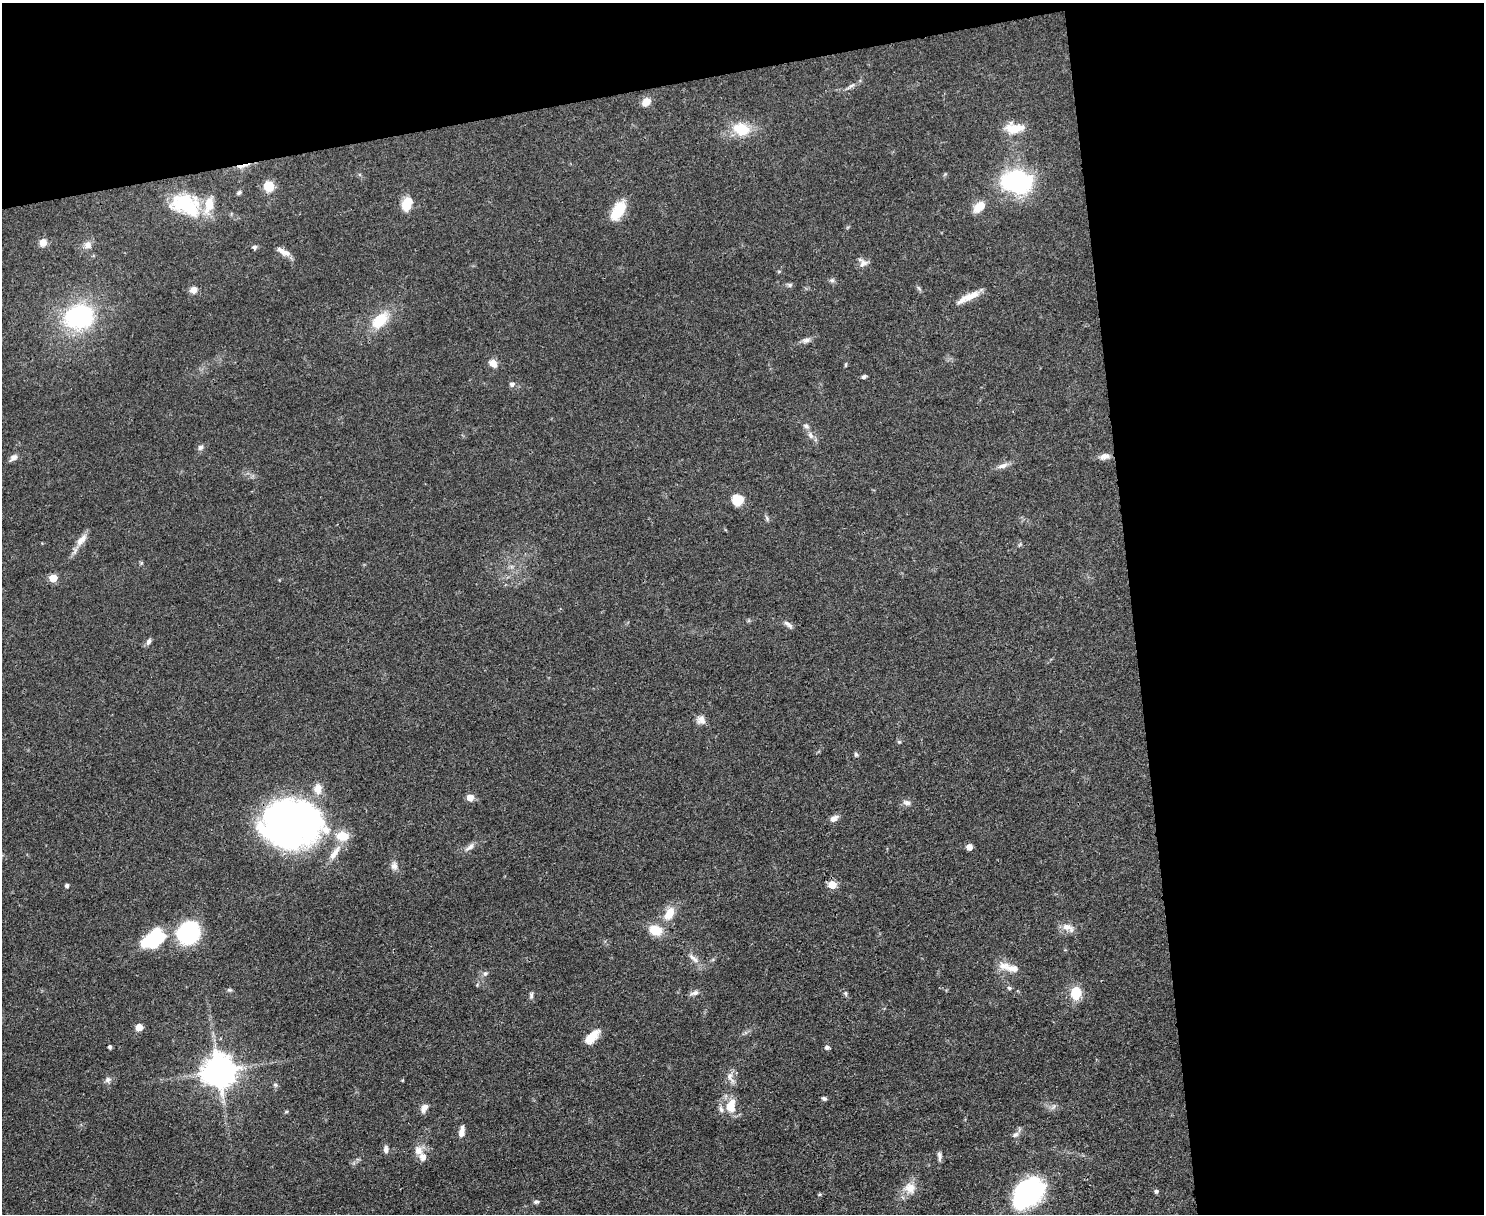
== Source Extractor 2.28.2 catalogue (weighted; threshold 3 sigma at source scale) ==
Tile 3 of 3 x 4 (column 3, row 1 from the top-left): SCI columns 3100-4581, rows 3638-4849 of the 4832 x 4849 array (HDU 1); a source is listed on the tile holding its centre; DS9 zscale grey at full resolution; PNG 1486 x 1216 px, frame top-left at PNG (2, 3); no overlay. Shown black and unused: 30% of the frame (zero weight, under 3 of 4 exposures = <1% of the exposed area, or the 3 px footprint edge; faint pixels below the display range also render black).
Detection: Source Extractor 2.28.2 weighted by HDU 2 'WHT'; one run over the whole footprint, this tile lists its part. Background 0.0514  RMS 0.0049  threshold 0.022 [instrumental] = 3 sigma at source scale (4.5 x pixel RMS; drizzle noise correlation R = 1.50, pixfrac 1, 0.05/0.05 arcsec/px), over >= 5 px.
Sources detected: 97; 2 inside a brighter object's white glare — not listed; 9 inside a brighter listed object's ellipse — not listed separately; the other 86 listed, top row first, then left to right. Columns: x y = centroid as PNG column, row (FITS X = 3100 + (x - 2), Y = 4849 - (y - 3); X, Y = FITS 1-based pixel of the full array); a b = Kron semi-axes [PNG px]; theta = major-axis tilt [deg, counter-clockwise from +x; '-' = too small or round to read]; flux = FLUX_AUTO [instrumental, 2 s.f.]
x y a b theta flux
851 86 17 3 33 1.9
646 102 9 7 41 5.3
1015 128 23 12 1 9.5
741 129 16 11 -15 16
242 166 19 4 11 3
1016 182 22 16 -2 82
269 186 10 9 - 8.9
239 192 7 5 56 0.98
186 201 42 20 14 24
407 204 15 9 73 9.4
979 207 17 10 41 6.4
618 210 21 11 57 14
43 243 9 8 - 3.7
88 245 11 9 20 2.9
254 247 7 6 - 1
283 251 19 6 -28 3.7
863 263 13 9 35 2.8
832 280 7 7 - 1.2
789 285 7 6 - 1.1
193 290 8 7 - 3.1
971 296 24 8 26 6
79 317 28 23 16 60
380 320 20 12 44 15
806 340 12 7 13 2.1
493 363 12 8 -41 3.5
846 365 7 3 81 0.59
864 377 6 5 - 1.1
512 384 6 5 - 1.7
811 435 11 7 -60 2.3
201 447 8 6 45 1.6
1105 456 12 7 14 3.1
13 457 11 6 40 2.3
1003 466 16 6 17 2.7
738 500 9 9 - 13
767 518 8 5 -70 1
81 540 20 8 49 4.8
53 578 5 5 - 13
788 624 15 5 -36 1.8
148 642 9 5 62 1.5
701 720 12 10 -62 3
899 742 6 4 42 0.64
856 755 7 5 -75 0.95
470 797 5 5 - 6
907 803 11 7 -13 1.9
834 818 10 7 32 2.7
291 821 60 46 -15 180
470 847 16 6 41 2.5
969 847 5 5 - 4.1
394 866 10 9 - 2.5
67 885 4 4 - 1
832 885 6 5 - 10
669 914 17 10 62 7.8
1068 927 18 9 -27 4.2
656 930 13 9 -19 10
188 933 14 13 - 75
153 939 26 15 33 37
693 958 19 6 -40 3
1013 968 23 9 -6 5.4
485 973 7 6 - 1.3
1009 988 6 5 - 0.87
229 990 7 5 -18 0.81
694 993 13 6 15 1.8
846 993 8 4 -81 0.87
1076 993 13 10 84 11
531 995 9 5 85 1.2
139 1027 5 5 - 8
592 1037 20 9 46 7.3
110 1047 4 3 - 1.4
827 1047 5 5 - 1.6
219 1071 9 9 - 1000
729 1076 13 7 73 3.1
108 1080 8 7 - 1.7
403 1080 5 3 - 0.43
275 1085 6 5 - 0.9
824 1098 6 4 -15 1
731 1106 19 11 77 8.9
424 1108 12 7 58 2.8
462 1131 14 6 82 3.3
1015 1135 10 6 33 1.8
386 1149 8 6 -87 1.9
418 1150 12 10 -59 4
939 1156 12 5 -86 1.7
910 1188 17 15 -24 6.5
1156 1191 5 5 - 1
1028 1192 32 21 44 78
536 1202 7 5 2 1
Overlapping masked pixels (flux is a lower limit): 2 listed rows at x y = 242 166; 291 821